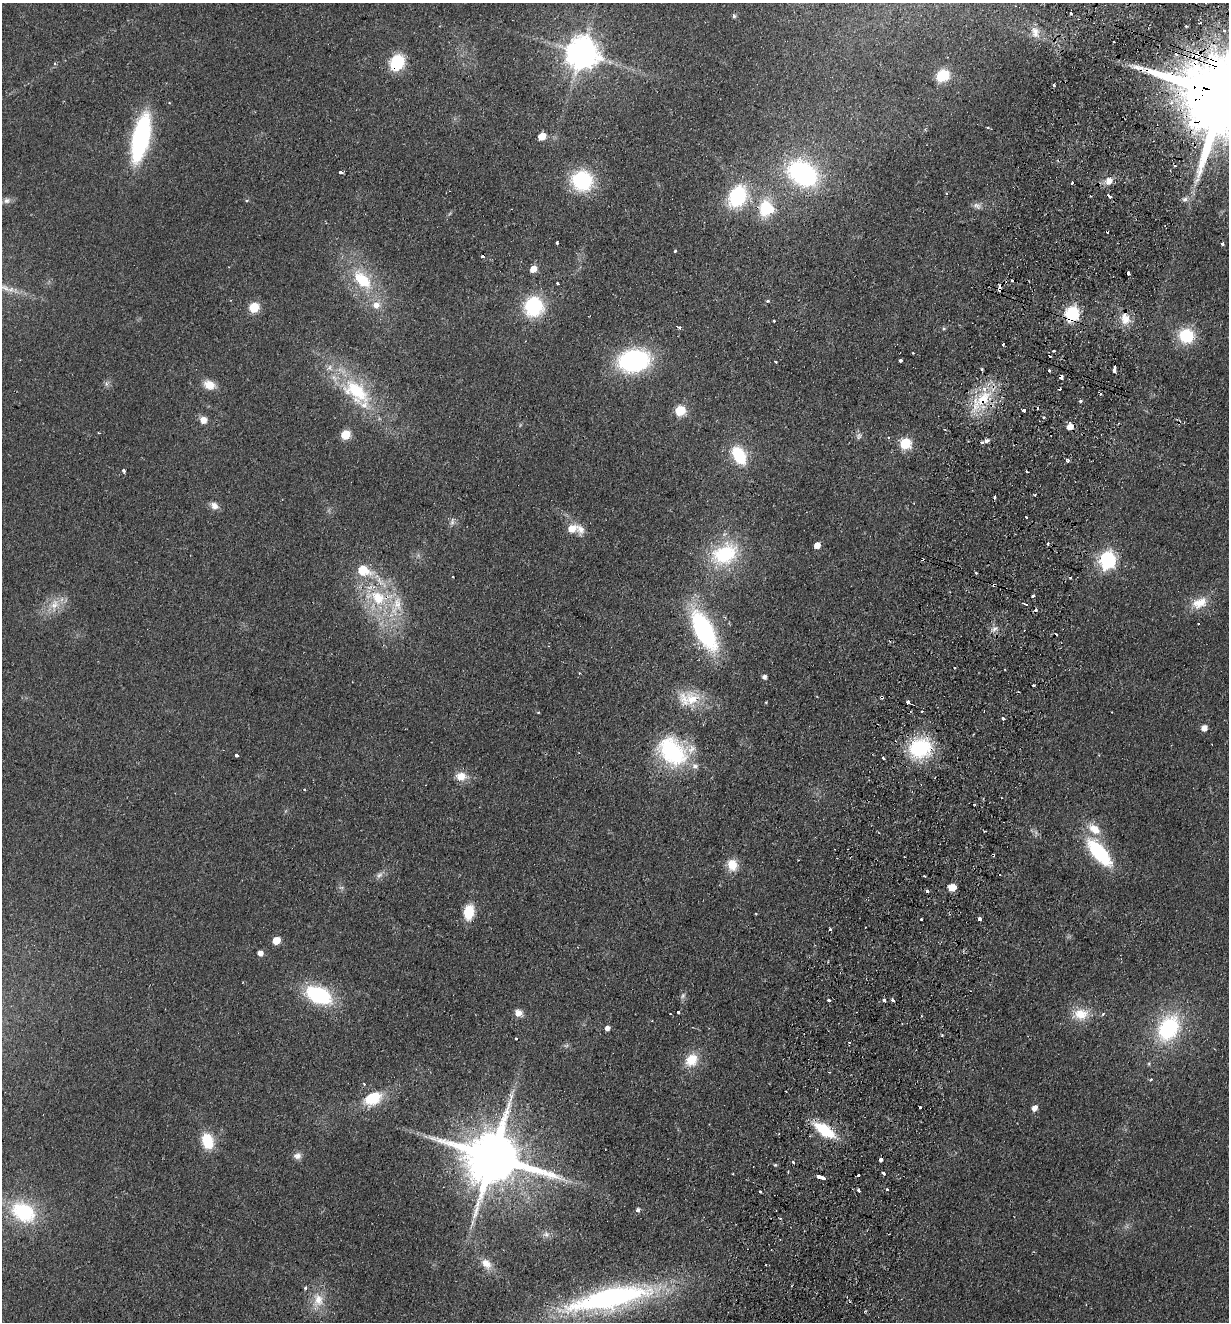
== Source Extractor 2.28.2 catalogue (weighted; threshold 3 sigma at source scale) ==
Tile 10 of 4 x 4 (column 2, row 3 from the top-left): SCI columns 1540-2766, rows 1341-2660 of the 5406 x 5319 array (HDU 1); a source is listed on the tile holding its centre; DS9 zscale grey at full resolution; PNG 1231 x 1324 px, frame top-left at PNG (2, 3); no overlay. Shown black and unused: <1% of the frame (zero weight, under 2 of 3 exposures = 3% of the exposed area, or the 3 px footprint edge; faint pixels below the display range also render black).
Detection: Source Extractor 2.28.2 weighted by HDU 2 'WHT'; one run over the whole footprint, this tile lists its part. Background 0.0953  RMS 0.011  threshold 0.0479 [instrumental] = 3 sigma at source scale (4.5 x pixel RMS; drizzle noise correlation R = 1.50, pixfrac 1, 0.05/0.05 arcsec/px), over >= 5 px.
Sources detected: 195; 1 too faint to see at this stretch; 1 inside a brighter object's white glare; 25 cosmic-ray / hot-pixel residue — not listed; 7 inside a brighter listed object's ellipse — not listed separately; the other 161 listed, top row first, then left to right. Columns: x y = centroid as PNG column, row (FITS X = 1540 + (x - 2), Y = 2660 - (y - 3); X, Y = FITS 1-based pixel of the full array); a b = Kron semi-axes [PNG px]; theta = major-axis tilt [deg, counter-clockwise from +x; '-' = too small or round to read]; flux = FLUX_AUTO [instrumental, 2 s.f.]
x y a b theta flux
1071 14 3 3 - 2.8
734 16 5 4 - 2.2
1186 26 4 3 - 1.4
1224 31 4 3 - 2.4
1035 32 18 11 -74 12
1114 42 3 2 - 1.8
581 53 10 9 - 2200
1197 55 7 6 - 17
397 63 16 12 60 50
54 64 4 4 - 2.1
942 76 10 8 33 41
1053 85 3 3 - 3.8
1224 95 33 20 -19 26000
988 128 3 3 - 2.7
542 136 6 5 - 19
141 138 38 13 77 190
341 172 4 3 - 4.2
802 173 24 18 -31 180
582 181 17 17 - 97
1109 181 11 9 50 9.2
1072 183 3 3 - 4.6
946 193 4 3 - 1.3
737 196 18 14 63 96
1109 196 4 3 - 6.4
1185 199 8 7 - 3.8
7 200 11 8 13 4.9
977 206 12 7 -23 4.5
765 208 18 11 77 41
557 243 3 3 - 2.6
1222 244 3 3 - 3.8
675 251 3 3 - 1.1
483 257 3 3 - 6.8
533 269 5 5 - 14
1128 273 3 3 - 7.9
362 280 28 15 -47 48
557 283 3 3 - 1.7
1000 288 8 4 -87 6.5
768 301 3 3 - 4.8
376 305 9 8 - 9.3
533 306 18 17 - 79
254 307 6 6 - 50
1072 314 7 6 - 220
1125 318 19 12 -87 16
774 321 3 3 - 1.6
679 327 3 3 - 3
944 328 5 4 - 1.5
1186 336 17 15 -12 43
1003 345 3 3 - 19
913 353 3 2 - 0.96
634 360 24 17 9 180
901 361 3 3 - 6.6
775 362 3 2 - 1.7
1114 369 6 3 85 7.9
1049 370 3 3 - 2
1061 377 4 3 - 9.4
106 384 7 6 - 2.8
209 385 14 10 -24 14
356 391 45 25 -41 82
1080 401 3 3 - 4
980 402 37 13 44 42
1024 410 4 3 - 9.5
680 411 6 6 - 67
1043 417 3 3 - 2.6
203 420 8 8 - 8
1070 427 6 6 - 10
345 435 6 5 - 42
859 436 10 7 52 3.6
986 441 5 4 - 3.7
905 443 6 6 - 88
982 443 4 3 - 1.9
739 455 14 9 -60 62
1067 460 5 4 - 2.7
123 470 4 3 - 2.4
1035 495 3 2 - 1.5
214 506 11 9 -46 6.9
1026 517 3 3 - 1.4
452 522 9 5 64 3.4
572 529 10 7 26 15
1048 543 4 3 - 2.9
817 545 5 5 - 11
725 554 32 23 26 84
1107 560 8 7 - 320
363 570 10 7 -18 37
975 573 3 3 - 1.9
453 577 3 2 - 1.2
994 585 3 3 - 3.6
377 597 30 20 -26 62
1199 603 23 14 24 20
54 604 17 12 62 16
1198 624 2 2 - 0.84
994 629 9 5 28 4
704 630 37 15 -63 180
579 673 3 3 - 1.3
764 677 4 4 - 4.2
1033 686 3 3 - 2.6
882 697 4 3 - 2.3
692 699 23 21 12 32
907 702 3 3 - 28
1002 718 3 3 - 5.9
1204 728 6 5 - 8.8
920 748 21 18 20 91
672 751 35 26 -32 120
236 755 3 3 - 7.8
883 758 3 3 - 4.4
461 776 14 11 -3 13
304 789 3 2 - 1.7
974 804 3 2 - 0.99
1094 829 19 11 -38 18
1099 853 33 13 -50 88
993 855 3 2 - 2.1
732 865 13 11 -72 18
1000 874 3 2 - 2.6
379 875 9 6 18 4.1
952 887 6 5 - 17
927 891 3 3 - 6.7
469 912 14 9 82 29
921 919 3 3 - 1.7
979 919 4 3 - 6.5
830 929 4 3 - 1.7
276 941 5 5 - 23
260 953 5 5 - 6.3
318 995 24 14 -24 100
683 996 7 5 69 2.8
829 1000 3 3 - 4.2
884 1000 3 3 - 7.4
892 1000 4 3 - 2.6
678 1012 3 3 - 4.3
518 1013 10 8 -14 7.8
1081 1014 22 14 4 23
1103 1014 6 4 46 1.4
607 1028 5 4 - 5.4
1168 1028 34 23 62 96
516 1038 3 3 - 1.9
849 1043 3 3 - 1.1
566 1046 7 4 1 2
691 1060 17 14 47 23
1151 1079 5 3 - 1.2
364 1084 3 3 - 1.3
372 1098 23 15 27 35
920 1107 3 3 - 2.4
1034 1108 6 5 - 7.2
824 1130 20 10 -34 52
207 1141 14 10 -72 38
297 1156 10 9 - 5.4
493 1157 17 15 -14 8800
881 1160 3 3 - 25
793 1162 3 3 - 3
775 1165 4 4 - 1.4
884 1173 4 3 - 4.6
820 1177 9 3 -18 40
887 1189 3 3 - 2
859 1190 4 3 - 3.1
760 1192 3 2 - 1.5
638 1210 5 4 - 2.9
23 1212 28 20 -30 77
472 1222 10 4 89 3.4
546 1234 10 9 - 5.1
486 1264 15 11 -48 11
305 1288 5 4 - 2
609 1298 86 21 12 280
318 1300 21 15 82 21
Overlapping masked pixels (flux is a lower limit): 14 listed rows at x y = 1197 55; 397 63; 1224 95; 1000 288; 1072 314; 1125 318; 1061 377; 980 402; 1070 427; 994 585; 882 697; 920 748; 993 855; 609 1298
Isophote crosses this tile's border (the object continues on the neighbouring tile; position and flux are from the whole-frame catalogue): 1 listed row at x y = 1224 95